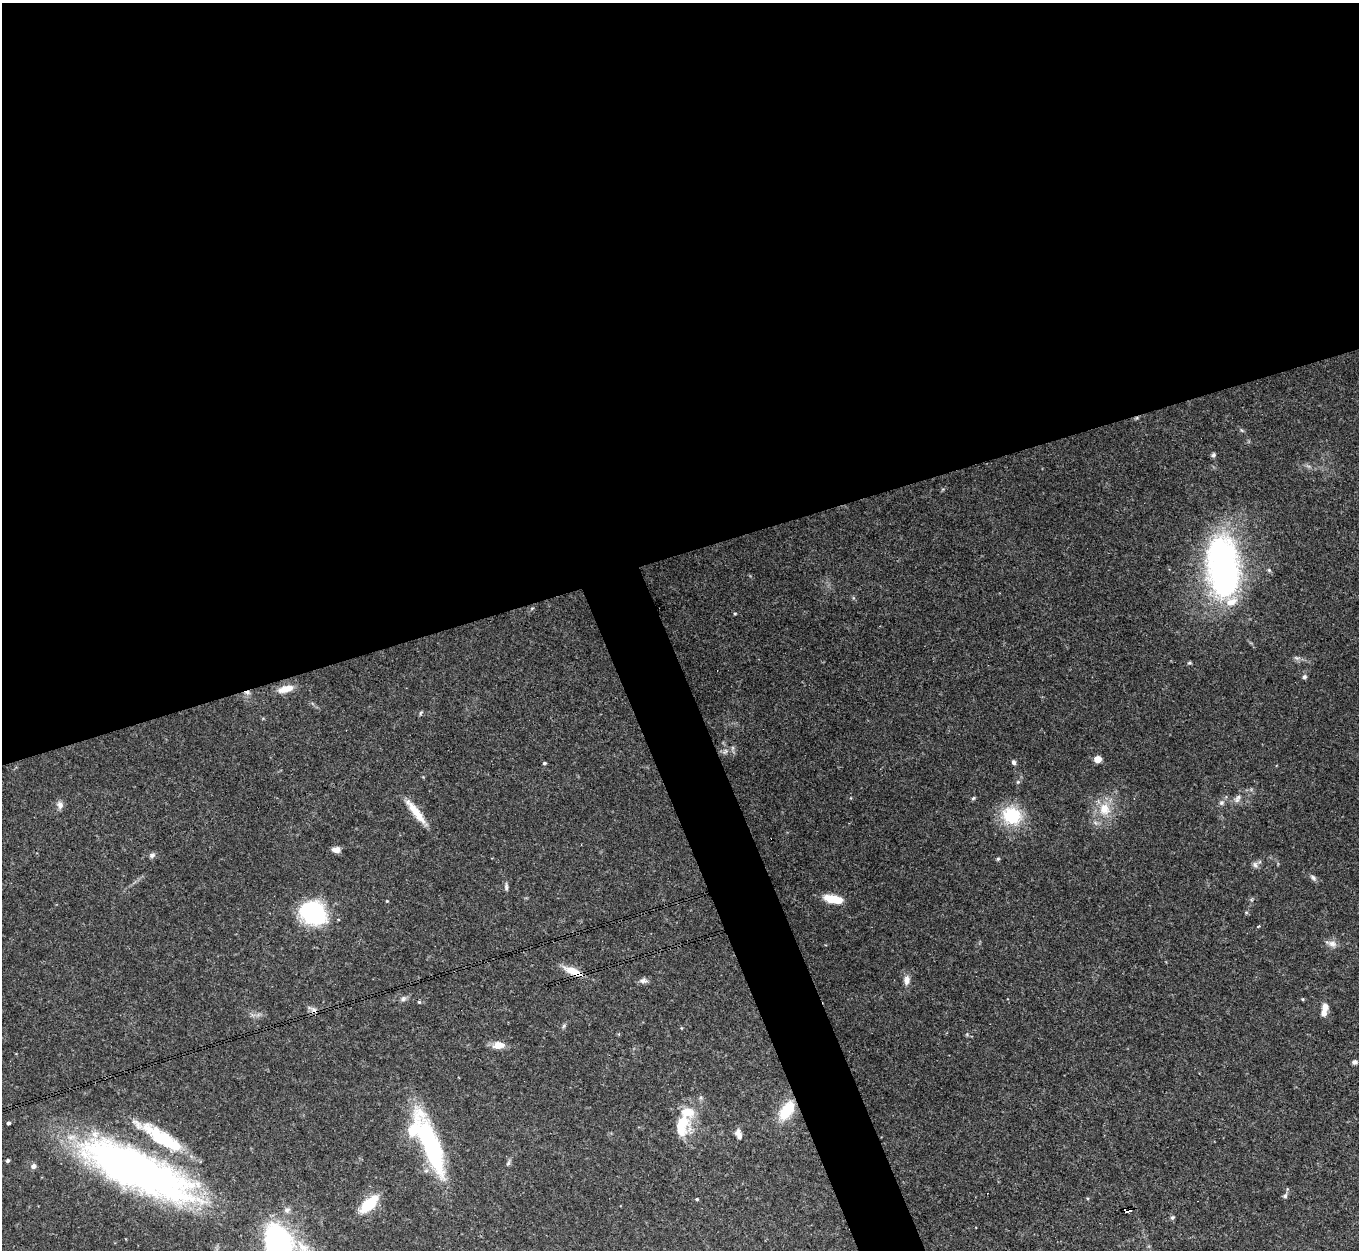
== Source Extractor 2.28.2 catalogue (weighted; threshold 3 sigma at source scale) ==
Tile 2 of 4 x 4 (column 2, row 1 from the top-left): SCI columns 1358-2714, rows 3892-5139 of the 5431 x 5414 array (HDU 1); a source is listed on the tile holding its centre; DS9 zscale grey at full resolution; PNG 1361 x 1252 px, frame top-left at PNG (2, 3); no overlay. Shown black and unused: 47% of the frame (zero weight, under 3 of 4 exposures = <1% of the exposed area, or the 3 px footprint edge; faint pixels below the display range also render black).
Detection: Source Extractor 2.28.2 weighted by HDU 2 'WHT'; one run over the whole footprint, this tile lists its part. Background 0.0749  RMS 0.0065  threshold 0.0291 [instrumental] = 3 sigma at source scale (4.5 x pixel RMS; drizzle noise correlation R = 1.50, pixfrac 1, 0.05/0.05 arcsec/px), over >= 5 px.
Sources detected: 70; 2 inside a brighter object's white glare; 1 cosmic-ray / hot-pixel residue — not listed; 6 inside a brighter listed object's ellipse — not listed separately; the other 61 listed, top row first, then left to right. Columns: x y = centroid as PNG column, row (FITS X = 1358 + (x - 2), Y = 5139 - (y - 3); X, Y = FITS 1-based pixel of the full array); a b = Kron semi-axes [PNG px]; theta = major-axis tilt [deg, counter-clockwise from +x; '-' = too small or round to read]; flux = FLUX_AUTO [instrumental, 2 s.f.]
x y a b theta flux
1213 455 6 5 - 1.3
1223 566 62 30 -85 210
532 608 6 3 19 0.69
735 614 5 3 - 0.6
1296 658 9 5 -20 1.7
1189 663 6 4 18 0.76
1304 677 6 5 - 1.3
285 689 17 7 15 9.7
421 713 7 4 46 0.86
725 751 9 5 56 1.7
1098 759 7 6 - 4.6
1014 762 6 5 - 1.7
544 763 4 3 - 1
1018 782 5 5 - 0.91
973 798 6 5 - 0.86
1237 799 13 7 56 3.3
1221 803 7 6 - 1.9
60 805 11 8 -73 2.9
1104 809 17 15 -79 13
416 812 35 8 -52 13
1012 816 22 18 -20 32
336 850 10 6 -6 3.4
152 855 8 5 32 1.8
998 859 4 4 - 0.87
1255 865 9 7 -54 2.2
1313 877 10 5 -38 1.7
506 887 9 5 -88 1.6
833 899 19 8 -11 14
387 901 3 3 - 0.58
312 912 28 21 -27 69
1258 926 4 3 - 1
1331 943 17 7 -12 3.9
573 971 25 8 -22 9.3
907 980 12 7 87 4
643 981 11 7 3 2.4
403 999 8 7 - 1.8
1302 999 4 4 - 0.71
419 1002 5 4 - 0.74
314 1010 10 7 -16 2.5
1324 1013 13 8 75 4.1
564 1026 7 5 60 1.1
499 1045 14 9 4 6.7
1354 1062 6 5 - 1.8
787 1110 25 13 55 20
8 1123 3 3 - 1.5
681 1124 26 16 56 19
738 1131 9 7 47 2.8
163 1138 65 16 -30 35
431 1145 79 18 -69 80
8 1160 4 3 - 1.2
508 1163 7 4 53 1.1
33 1166 6 6 - 2.3
137 1170 134 38 -25 330
1285 1196 7 6 - 1.4
697 1199 4 3 - 0.83
369 1204 25 11 44 18
287 1210 9 7 31 2.3
1128 1210 8 5 2 20
1172 1217 6 5 - 1.1
279 1244 34 21 -65 140
303 1247 25 13 -44 15
Overlapping masked pixels (flux is a lower limit): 3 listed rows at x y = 573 971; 314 1010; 1128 1210
Isophote crosses this tile's border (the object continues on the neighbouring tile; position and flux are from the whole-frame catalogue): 2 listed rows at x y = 279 1244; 303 1247